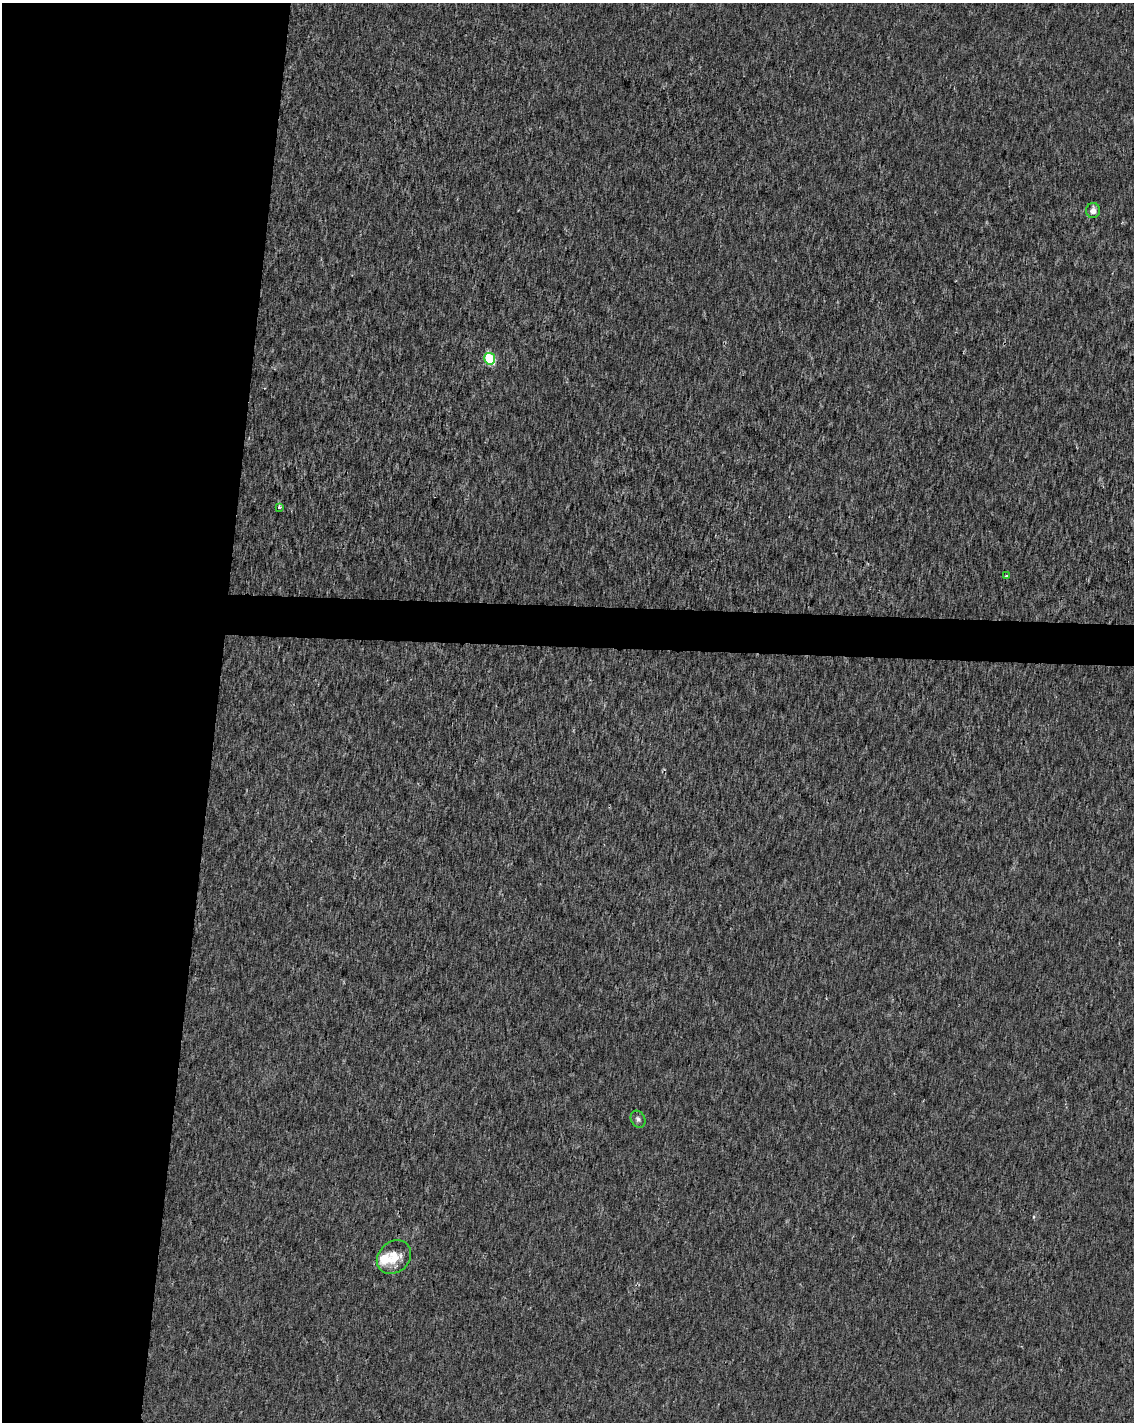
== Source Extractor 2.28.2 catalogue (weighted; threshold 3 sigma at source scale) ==
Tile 5 of 4 x 3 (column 1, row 2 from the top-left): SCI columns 1-1132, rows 1647-3066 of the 4539 x 4778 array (HDU 1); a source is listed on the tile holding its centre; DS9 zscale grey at full resolution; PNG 1136 x 1424 px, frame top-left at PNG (2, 3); each listed source drawn as its Kron ellipse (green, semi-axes under 4 px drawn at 4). Shown black and unused: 21% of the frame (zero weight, under 2 of 3 exposures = <1% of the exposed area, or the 3 px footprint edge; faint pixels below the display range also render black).
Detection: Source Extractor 2.28.2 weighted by HDU 2 'WHT'; one run over the whole footprint, this tile lists its part. Background 8.54e-04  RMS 0.0033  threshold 0.015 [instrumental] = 3 sigma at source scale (4.5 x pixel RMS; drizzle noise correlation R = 1.50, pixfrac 1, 0.0396/0.0396 arcsec/px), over >= 5 px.
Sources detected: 7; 1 inside a brighter listed object's ellipse — not listed separately; the other 6 listed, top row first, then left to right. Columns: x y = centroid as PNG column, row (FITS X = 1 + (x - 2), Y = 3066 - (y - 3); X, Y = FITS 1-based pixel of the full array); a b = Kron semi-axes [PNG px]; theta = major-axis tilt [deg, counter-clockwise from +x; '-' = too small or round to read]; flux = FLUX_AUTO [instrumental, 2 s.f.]
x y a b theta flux
1093 211 7 7 - 2.3
490 359 6 5 - 21
279 507 3 3 - 0.92
1006 576 3 3 - 0.76
638 1119 9 7 -61 1
394 1257 19 15 42 6.6